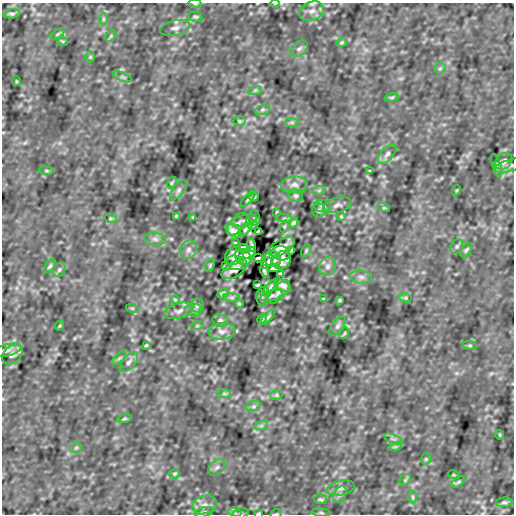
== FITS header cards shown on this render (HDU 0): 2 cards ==
NAXIS1  =                  512
NAXIS2  =                  512

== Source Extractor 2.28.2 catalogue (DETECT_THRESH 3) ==
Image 512 x 512 px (HDU 0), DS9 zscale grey, 1 PNG px = 1 image px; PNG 516 x 516 px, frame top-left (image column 1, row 512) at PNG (2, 3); each listed source drawn as its Kron ellipse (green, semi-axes under 4 px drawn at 4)
Background -2.51e-07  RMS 5.8e-06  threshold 1.75e-05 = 3 sigma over >= 5 px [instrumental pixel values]
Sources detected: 142; all 142 listed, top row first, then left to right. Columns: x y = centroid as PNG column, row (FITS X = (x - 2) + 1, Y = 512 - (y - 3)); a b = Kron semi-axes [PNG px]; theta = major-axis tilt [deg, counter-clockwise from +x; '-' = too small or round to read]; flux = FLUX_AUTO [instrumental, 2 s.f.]
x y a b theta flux
275 3 5 3 - 3.2e-04
195 4 7 3 -8 4.4e-04
312 11 13 9 22 3.0e-03
12 14 8 4 4 7.2e-04
195 17 7 5 -12 6.4e-04
103 19 6 4 90 5.8e-04
175 28 15 7 12 2.1e-03
58 34 7 4 36 5.1e-04
111 36 6 4 48 5.9e-04
62 41 6 3 -18 3.4e-04
341 42 5 4 - 5.2e-04
299 49 10 6 39 1.4e-03
90 57 5 5 - 4.7e-04
440 68 6 5 - 6.4e-04
122 77 10 4 -23 8.6e-04
16 81 5 3 - 3.3e-04
255 90 7 4 19 7.4e-04
392 97 7 4 13 5.5e-04
263 110 8 5 19 8.3e-04
240 121 6 5 - 6.1e-04
292 122 7 4 0 7.2e-04
387 154 12 6 50 1.6e-03
504 161 9 7 43 1.4e-03
497 165 12 4 -73 7.8e-04
509 166 15 6 16 1.6e-03
46 171 7 3 -8 5.2e-04
370 171 4 3 - 4.3e-04
172 183 6 3 57 5.0e-04
294 185 13 8 5 2.5e-03
179 190 11 5 53 1.2e-03
319 190 6 4 19 5.7e-04
457 190 5 3 - 3.2e-04
296 196 7 6 - 9.9e-04
254 197 5 4 - 4.2e-04
248 199 10 3 48 6.6e-04
337 205 14 7 15 2.1e-03
322 206 8 6 -1 1.2e-03
384 208 6 4 -18 4.9e-04
319 210 7 6 - 8.5e-04
277 212 4 3 - 4.4e-04
176 216 3 3 - 4.3e-04
341 216 5 4 - 4.1e-04
193 217 4 3 - 3.3e-04
110 218 6 4 -11 4.9e-04
254 218 8 5 -76 7.0e-04
284 219 8 4 -8 8.0e-04
244 220 12 5 10 1.4e-03
293 223 5 4 - 7.2e-04
237 224 13 7 50 1.9e-03
252 225 5 4 - 6.4e-04
285 226 6 4 71 5.4e-04
246 229 9 4 49 7.6e-04
233 231 9 5 -36 1.9e-03
258 231 3 2 - 4.4e-04
155 239 11 6 -7 1.5e-03
235 243 4 2 - 4.3e-04
252 245 6 2 -73 7.1e-04
457 246 7 6 - 8.5e-04
282 247 14 7 32 2.5e-03
242 248 6 4 3 9.0e-04
189 250 9 8 - 1.9e-03
291 250 4 3 - 5.3e-04
466 250 8 4 56 7.4e-04
306 251 6 3 64 5.0e-04
250 253 7 3 41 1.1e-03
281 253 9 7 -13 1.3e-03
234 256 10 8 41 2.4e-03
243 257 9 7 -44 3.0e-03
258 258 4 2 - 5.9e-04
273 259 9 7 -42 2.9e-03
282 260 10 8 41 2.4e-03
235 263 9 7 -15 1.3e-03
266 263 7 4 45 1.2e-03
210 265 6 3 64 5.0e-04
50 266 8 4 56 7.3e-04
225 266 4 3 - 5.3e-04
327 266 9 8 - 1.9e-03
274 268 6 4 3 9.0e-04
234 269 14 7 33 2.5e-03
59 270 7 6 - 8.5e-04
264 271 6 2 -73 7.1e-04
281 273 4 2 - 4.3e-04
361 277 11 6 -7 1.6e-03
258 285 3 2 - 4.4e-04
283 285 9 5 -36 1.9e-03
270 287 9 4 49 7.6e-04
264 291 5 4 - 6.4e-04
279 292 14 6 49 1.9e-03
223 293 5 4 - 7.2e-04
272 296 11 5 14 1.2e-03
232 297 8 4 -8 8.0e-04
262 298 8 5 -76 7.0e-04
406 298 6 4 -11 5.0e-04
323 299 4 3 - 3.3e-04
175 300 5 4 - 4.1e-04
340 300 3 3 - 4.3e-04
239 304 4 3 - 4.4e-04
197 306 7 6 - 8.7e-04
132 308 6 4 -18 5.0e-04
194 310 8 6 -1 1.2e-03
179 311 15 7 15 2.2e-03
268 317 10 3 48 6.6e-04
262 319 5 4 - 4.2e-04
220 320 8 6 -10 9.6e-04
59 326 5 3 - 3.3e-04
197 326 6 4 19 5.8e-04
337 326 11 5 53 1.2e-03
222 331 13 8 5 2.6e-03
344 333 6 3 57 4.9e-04
146 345 4 3 - 4.3e-04
470 345 7 4 -8 5.3e-04
6 350 15 6 13 1.8e-03
12 355 11 8 43 2.1e-03
119 358 9 3 45 6.4e-04
129 362 12 6 50 1.6e-03
224 394 7 4 0 7.1e-04
276 395 6 5 - 6.0e-04
253 406 8 5 19 8.3e-04
124 419 7 4 13 5.5e-04
261 426 7 4 19 7.3e-04
500 435 5 3 - 3.2e-04
394 439 10 4 -23 8.6e-04
395 447 7 4 18 5.5e-04
76 448 6 5 - 6.4e-04
426 459 5 5 - 4.8e-04
217 467 10 6 39 1.4e-03
175 474 5 4 - 5.2e-04
454 475 6 3 -18 3.4e-04
405 480 6 4 48 5.9e-04
458 482 7 4 36 5.1e-04
341 488 14 7 12 1.9e-03
340 494 9 5 63 1.1e-03
413 497 6 4 90 5.8e-04
321 499 6 5 - 6.9e-04
504 502 8 4 4 7.0e-04
204 505 13 9 22 2.8e-03
204 512 10 5 16 8.8e-04
235 513 6 4 -17 7.2e-04
241 513 7 5 10 7.5e-04
258 513 3 2 - 4.2e-04
321 513 9 3 -5 6.6e-04
276 514 6 3 18 4.3e-04
At the frame edge (FLAGS 8, measured only in part): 7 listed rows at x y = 275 3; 195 4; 312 11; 509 166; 241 513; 258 513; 276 514